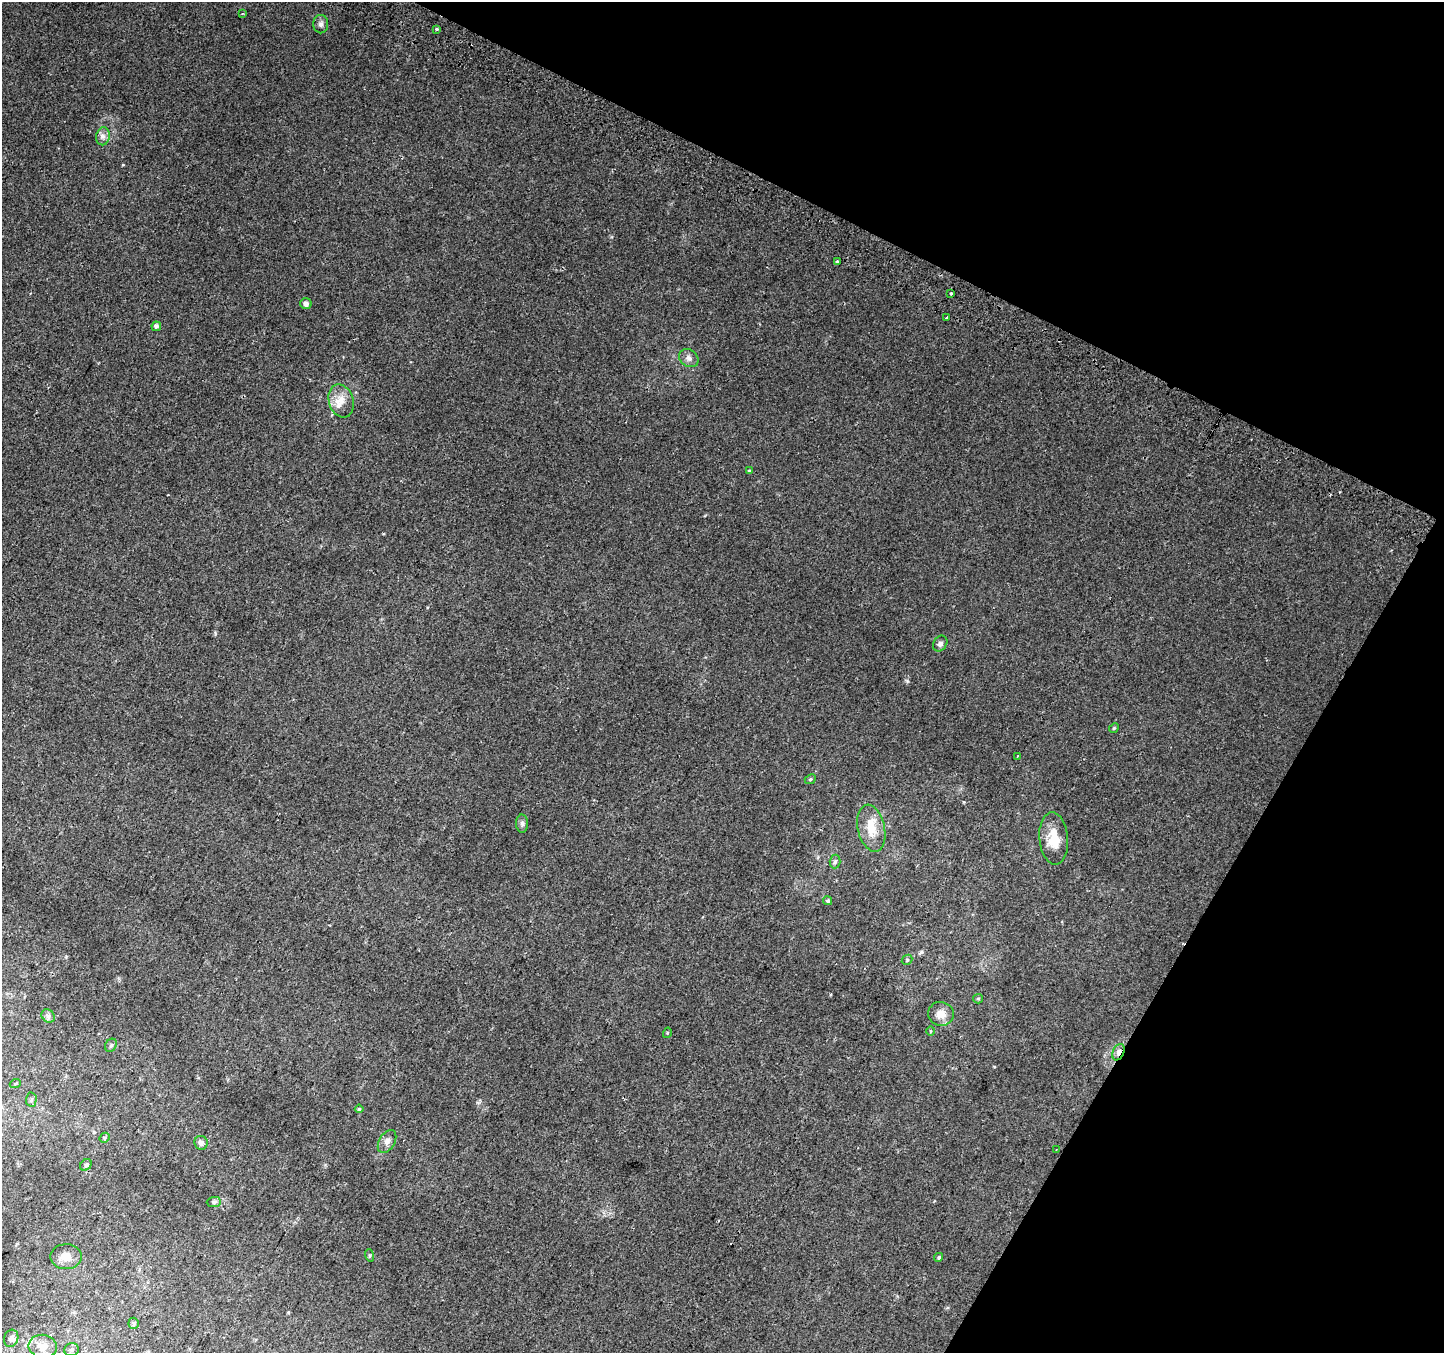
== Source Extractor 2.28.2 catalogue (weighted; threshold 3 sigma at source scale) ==
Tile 8 of 4 x 4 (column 4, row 2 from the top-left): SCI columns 4354-5795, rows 3005-4355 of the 5817 x 5943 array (HDU 1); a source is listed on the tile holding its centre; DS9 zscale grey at full resolution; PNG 1446 x 1355 px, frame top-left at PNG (2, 2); each listed source drawn as its Kron ellipse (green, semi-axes under 4 px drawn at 4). Shown black and unused: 25% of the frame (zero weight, under 2 of 3 exposures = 2% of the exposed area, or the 3 px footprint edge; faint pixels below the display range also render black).
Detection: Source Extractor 2.28.2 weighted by HDU 2 'WHT'; one run over the whole footprint, this tile lists its part. Background 0.00904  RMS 0.004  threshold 0.0181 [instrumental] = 3 sigma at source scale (4.5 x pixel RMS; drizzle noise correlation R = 1.50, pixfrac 1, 0.0396/0.0396 arcsec/px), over >= 5 px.
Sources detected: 46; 1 inside a brighter listed object's ellipse — not listed separately; the other 45 listed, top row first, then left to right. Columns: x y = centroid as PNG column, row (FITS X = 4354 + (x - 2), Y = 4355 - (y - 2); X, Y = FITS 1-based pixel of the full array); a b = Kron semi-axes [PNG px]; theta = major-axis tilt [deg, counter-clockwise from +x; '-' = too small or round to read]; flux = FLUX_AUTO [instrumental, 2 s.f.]
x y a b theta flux
242 14 4 2 - 0.31
321 24 9 7 89 1.3
436 29 3 3 - 4.8
103 136 9 7 78 1.6
837 262 3 3 - 0.76
951 294 3 3 - 1.4
306 304 5 5 - 1.4
946 318 3 3 - 1.3
156 326 4 4 - 1.2
689 358 10 8 -36 1.8
341 401 17 12 -73 4.6
749 471 4 3 - 0.57
940 644 8 6 56 1.2
1114 728 5 4 - 0.41
1017 756 3 2 - 0.35
810 779 6 4 23 0.53
522 824 9 6 -89 1
871 828 24 13 -77 7.5
1054 839 26 14 -85 8.1
835 862 7 5 86 0.86
828 901 4 4 - 0.61
907 960 6 4 45 0.54
978 999 5 4 - 0.52
941 1014 13 12 - 3.6
48 1016 7 6 - 1
930 1031 5 3 - 0.37
667 1033 5 3 - 0.33
111 1045 7 5 60 0.81
1118 1052 8 5 66 2
15 1084 5 3 - 0.41
31 1100 7 5 88 0.77
359 1109 4 4 - 0.48
104 1138 5 4 - 0.53
387 1141 12 8 59 1.8
201 1143 7 6 - 1.5
1056 1150 3 2 - 0.38
86 1165 6 5 - 0.69
214 1202 7 5 1 0.92
369 1255 6 4 -71 0.51
66 1257 15 12 0 4.4
939 1257 4 4 - 0.56
134 1323 5 5 - 0.72
11 1338 9 7 73 1.6
43 1346 14 11 -9 4.7
71 1350 7 6 - 1.1
Overlapping masked pixels (flux is a lower limit): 1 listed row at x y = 1118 1052
Unlisted compact peaks at least as high as the median listed source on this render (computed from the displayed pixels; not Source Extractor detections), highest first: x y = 907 681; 215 633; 964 802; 66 957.